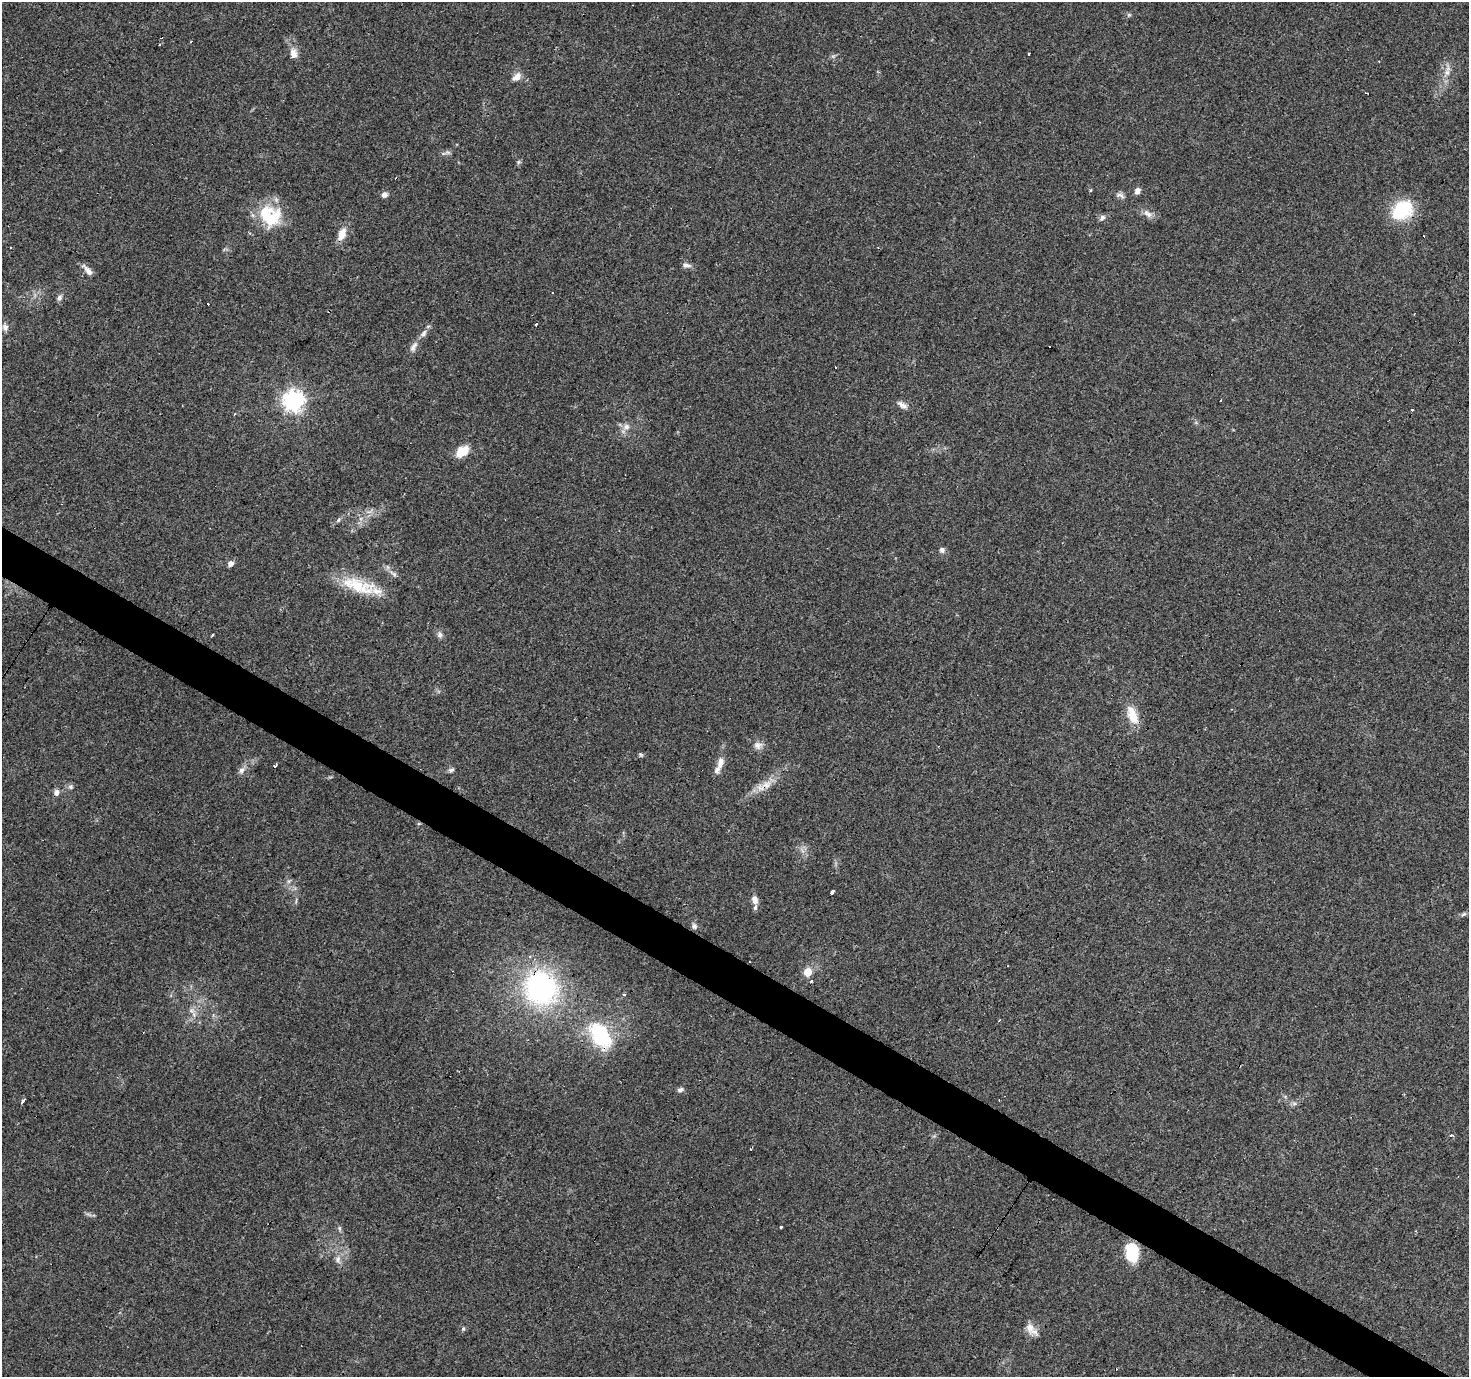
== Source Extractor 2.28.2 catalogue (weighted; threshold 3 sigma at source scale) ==
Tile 6 of 4 x 4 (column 2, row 2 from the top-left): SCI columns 1471-2937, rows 3005-4379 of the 5871 x 5941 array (HDU 1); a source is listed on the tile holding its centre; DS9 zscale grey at full resolution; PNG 1471 x 1379 px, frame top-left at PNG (2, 2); no overlay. Shown black and unused: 3% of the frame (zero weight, under 3 of 4 exposures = <1% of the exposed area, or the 3 px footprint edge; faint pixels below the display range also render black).
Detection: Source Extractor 2.28.2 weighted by HDU 2 'WHT'; one run over the whole footprint, this tile lists its part. Background 0.0408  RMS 0.0038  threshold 0.017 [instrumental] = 3 sigma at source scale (4.5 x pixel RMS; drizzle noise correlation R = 1.50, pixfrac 1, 0.0396/0.0396 arcsec/px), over >= 5 px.
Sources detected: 84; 1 inside a brighter object's white glare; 13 cosmic-ray / hot-pixel residue — not listed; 1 inside a brighter listed object's ellipse — not listed separately; the other 69 listed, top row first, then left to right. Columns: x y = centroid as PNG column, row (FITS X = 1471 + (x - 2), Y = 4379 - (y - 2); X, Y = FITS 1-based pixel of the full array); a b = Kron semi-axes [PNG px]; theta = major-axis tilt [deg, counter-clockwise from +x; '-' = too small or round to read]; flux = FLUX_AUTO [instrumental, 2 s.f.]
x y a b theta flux
191 42 3 2 - 0.69
159 45 3 2 - 0.82
293 53 12 8 -82 2.9
1029 54 3 3 - 1
1447 72 10 6 81 2
517 77 12 8 45 2.5
448 152 7 4 -1 0.79
518 162 6 5 - 0.63
1137 191 8 6 59 1.6
384 195 7 6 - 1.6
1120 195 13 6 -20 1.3
1402 210 17 13 38 28
1147 214 14 7 -39 2.1
1102 217 7 7 - 1.2
270 219 33 24 46 16
342 234 15 9 70 4.2
11 248 3 3 - 1.2
686 265 11 6 -4 1.5
88 270 18 6 -47 2.4
553 293 3 2 - 0.44
59 298 8 6 64 1.1
536 324 3 2 - 0.62
5 327 9 8 - 1.5
423 333 12 6 51 1.7
413 347 15 7 57 2.1
294 401 7 7 - 220
1220 401 3 2 - 0.54
902 405 15 6 -30 1.9
1412 410 3 2 - 1
626 427 9 6 -30 1.8
462 451 14 9 37 7.4
338 520 6 4 70 0.56
942 550 8 7 - 1.3
231 564 7 6 - 1.6
393 573 14 5 -35 1.6
358 586 50 17 -18 16
213 635 3 3 - 1.6
440 635 8 7 - 1.2
1132 715 25 12 -68 6.9
758 745 12 10 -4 2.3
641 754 8 3 -45 0.5
720 762 19 8 77 3.7
275 766 4 3 - 1.3
241 770 10 7 58 1.6
451 770 8 5 27 0.86
767 784 14 11 40 4
71 787 7 6 - 0.9
56 793 6 6 - 1.9
289 881 7 4 71 0.72
833 892 4 3 - 13
755 900 8 6 -82 2.4
1464 914 8 5 27 0.72
694 926 8 7 - 1.2
750 962 2 2 - 0.31
807 972 5 5 - 11
811 981 3 3 - 0.74
541 988 34 31 -49 70
999 1020 4 3 - 0.36
600 1035 24 16 -61 31
680 1090 8 6 26 1.1
23 1101 5 3 - 3.7
1294 1104 7 4 0 0.81
1451 1135 3 3 - 1.9
750 1149 3 2 - 0.28
781 1227 3 3 - 1.9
1132 1252 17 12 -85 15
338 1259 8 6 58 1.5
463 1329 6 5 - 0.62
1031 1329 20 10 -48 3.5
Overlapping masked pixels (flux is a lower limit): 5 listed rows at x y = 1402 210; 767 784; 750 962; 541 988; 600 1035